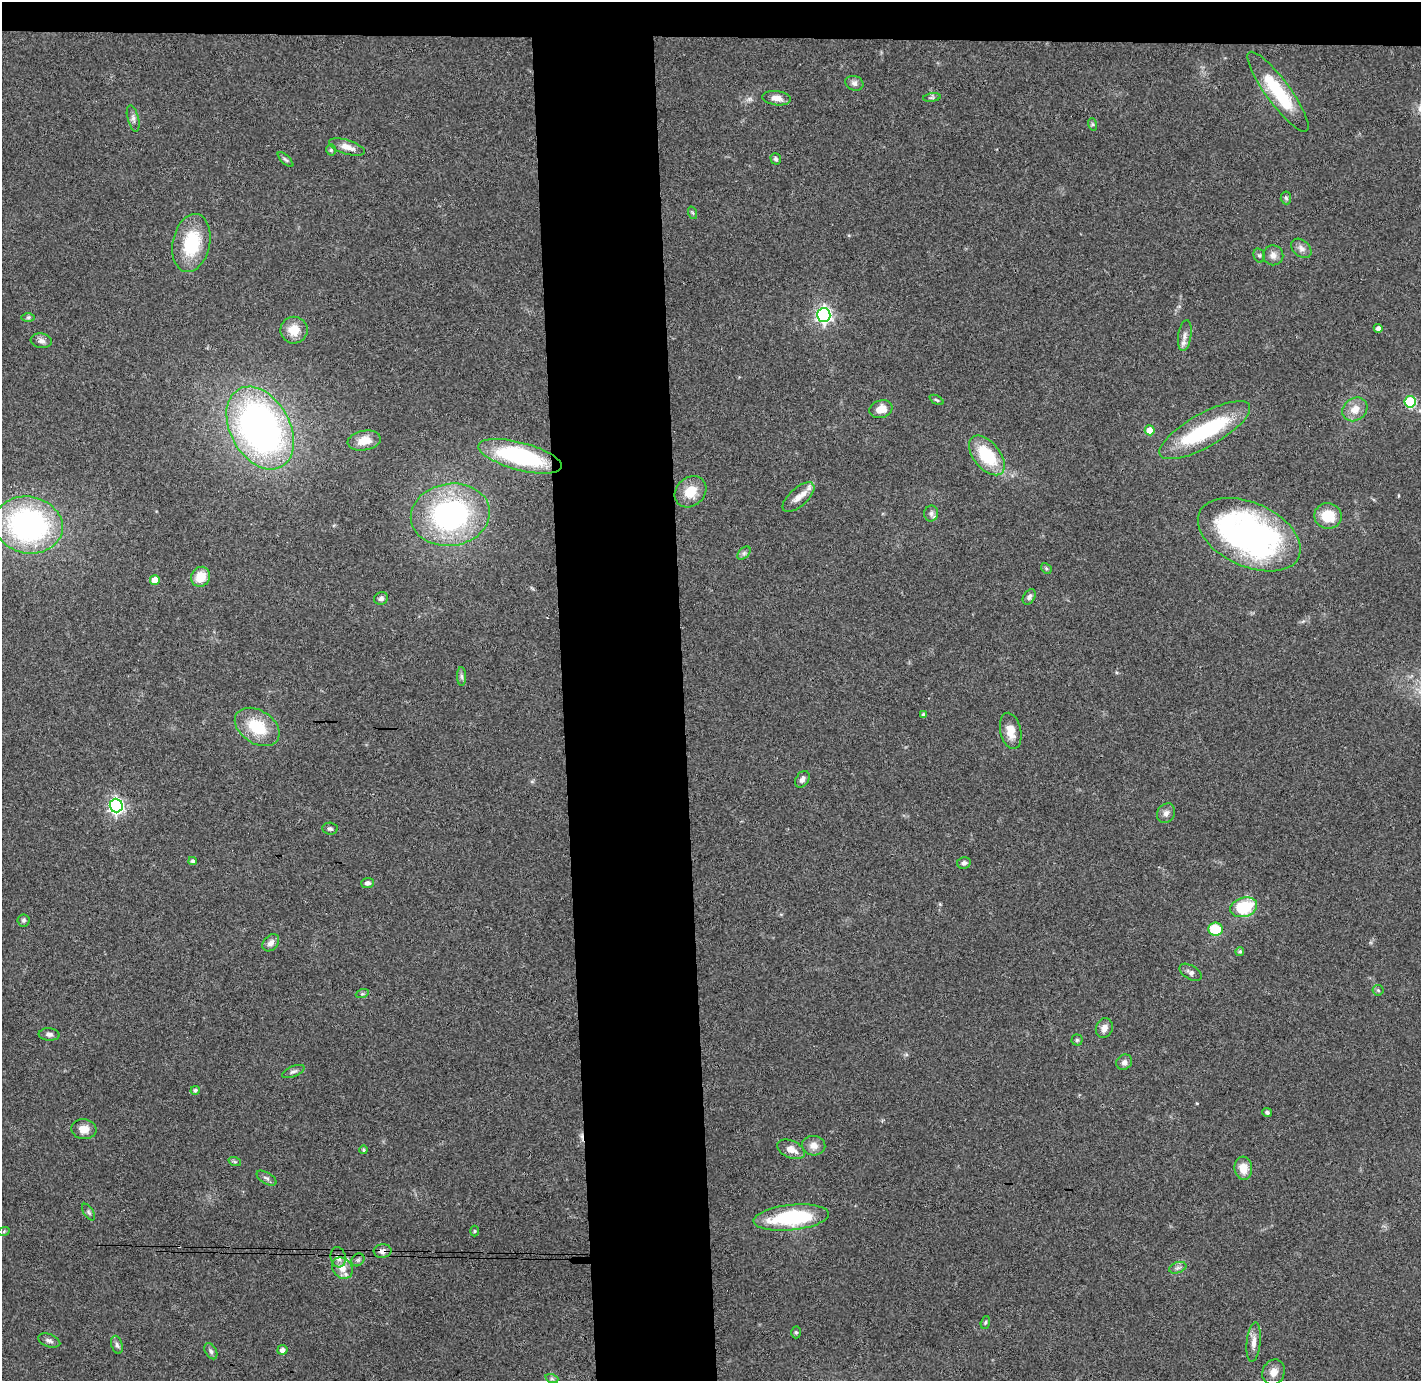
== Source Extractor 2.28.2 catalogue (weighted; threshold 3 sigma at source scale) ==
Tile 2 of 3 x 3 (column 2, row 1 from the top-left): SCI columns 1477-2895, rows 2837-4215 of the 4370 x 4295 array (HDU 1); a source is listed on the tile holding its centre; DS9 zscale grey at full resolution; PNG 1423 x 1383 px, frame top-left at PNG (2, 2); each listed source drawn as its Kron ellipse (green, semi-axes under 4 px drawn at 4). Shown black and unused: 11% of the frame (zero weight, under 3 of 4 exposures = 6% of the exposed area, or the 3 px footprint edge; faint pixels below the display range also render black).
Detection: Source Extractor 2.28.2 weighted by HDU 2 'WHT'; one run over the whole footprint, this tile lists its part. Background 0.0824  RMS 0.0056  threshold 0.0254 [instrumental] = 3 sigma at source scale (4.5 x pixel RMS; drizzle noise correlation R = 1.50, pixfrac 1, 0.05/0.05 arcsec/px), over >= 5 px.
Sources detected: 100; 1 inside a brighter object's white glare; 1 cosmic-ray / hot-pixel residue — neither listed nor drawn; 2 inside a brighter listed object's ellipse — not listed separately; the other 96 listed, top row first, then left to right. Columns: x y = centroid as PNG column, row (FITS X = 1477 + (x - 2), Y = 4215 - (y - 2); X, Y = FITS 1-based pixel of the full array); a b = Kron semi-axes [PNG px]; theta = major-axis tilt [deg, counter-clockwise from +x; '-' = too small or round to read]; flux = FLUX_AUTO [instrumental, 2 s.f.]
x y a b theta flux
854 83 9 7 -17 2.1
1278 92 49 12 -54 33
776 98 15 7 -7 5
932 98 9 4 8 1.2
133 118 13 5 -75 2.3
1092 124 6 4 -71 0.83
347 147 18 7 -17 5.2
331 150 5 4 - 1
776 159 6 5 - 1.1
286 160 10 4 -44 1.1
1286 198 6 5 - 0.97
693 213 6 4 -70 0.82
191 243 29 18 78 29
1301 248 11 8 -40 3
1259 255 7 5 -74 1.2
1273 255 10 10 - 3.3
824 315 7 6 - 180
28 317 6 4 0 1
1378 328 4 4 - 2.1
294 330 13 13 - 9.2
1185 336 15 6 81 3.3
41 341 11 7 -9 2.3
937 400 7 4 -27 0.96
1410 402 6 5 - 45
881 409 12 8 18 6.6
1355 409 13 11 37 6.9
260 428 44 30 -61 250
1150 430 5 5 - 6.9
1205 430 51 16 29 58
364 441 17 10 10 8.3
987 455 23 13 -51 29
520 456 43 14 -15 67
690 492 17 14 43 11
798 497 20 9 42 5.8
931 513 8 7 - 1.7
450 515 40 31 8 110
1328 516 14 12 -10 14
28 525 34 28 -11 130
1249 535 54 32 -25 180
744 553 8 5 45 1.5
1046 568 6 4 -46 0.85
201 577 10 9 - 11
155 580 5 4 - 7.8
1029 597 8 5 58 1.7
381 598 7 6 - 2.1
462 676 9 4 -89 1.4
924 715 4 3 - 1.2
257 727 24 16 -33 22
1011 731 18 10 -77 7.3
802 779 9 6 58 2
116 806 7 6 - 160
1166 813 10 8 58 2.5
330 829 8 6 -4 1.4
193 861 4 4 - 1.4
964 863 7 6 - 1.9
367 883 6 5 - 1.9
1244 907 14 9 17 31
24 920 6 6 - 1.1
1215 929 7 6 - 20
271 943 10 7 47 2.9
1240 951 4 4 - 1.1
1190 972 12 7 -31 2
1378 990 5 5 - 0.8
362 994 6 4 18 1
1104 1028 10 8 68 3.6
49 1034 10 6 -4 1.9
1077 1040 5 5 - 0.91
1124 1062 8 7 - 2.3
293 1072 12 5 22 1.8
195 1090 4 4 - 1.3
1267 1112 5 4 - 1
84 1129 13 10 -6 5.2
814 1146 12 9 -3 4.3
791 1149 15 8 -23 5.7
364 1150 4 4 - 0.87
235 1162 6 4 -19 0.78
1243 1168 11 9 -84 7.1
266 1178 11 5 -32 1.7
88 1212 9 5 -57 1.1
791 1217 38 12 6 47
4 1231 6 3 19 0.67
474 1231 5 3 - 0.58
383 1251 9 6 6 2.6
338 1257 10 7 -76 3.7
358 1260 7 5 44 1.2
342 1268 11 9 -47 6
1178 1268 9 5 19 1.7
985 1322 7 4 70 0.8
796 1332 6 5 - 0.91
49 1341 11 6 -19 1.9
1254 1342 20 7 85 4.4
117 1345 9 5 -74 1.6
282 1350 5 4 - 2.7
211 1351 9 5 -61 1.5
1274 1372 13 11 65 4.8
552 1379 7 4 -18 1
Overlapping masked pixels (flux is a lower limit): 2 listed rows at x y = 383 1251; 338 1257
Isophote crosses this tile's border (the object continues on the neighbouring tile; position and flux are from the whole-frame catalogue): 1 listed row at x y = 1410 402